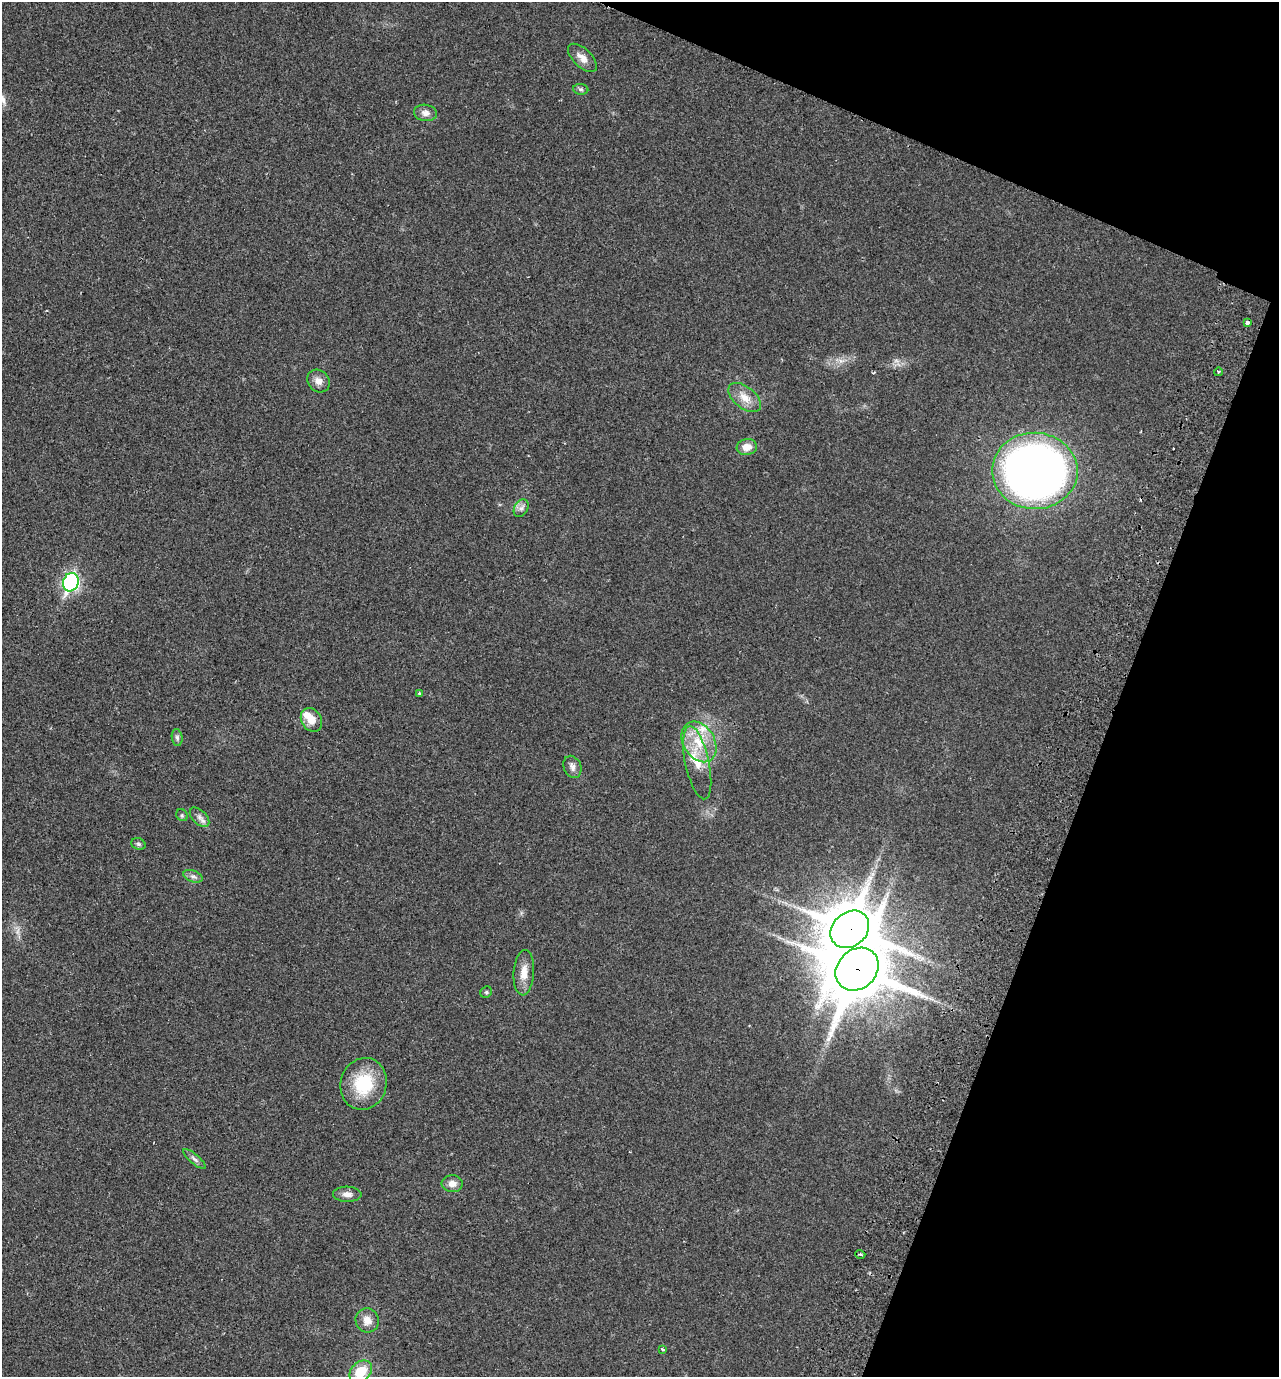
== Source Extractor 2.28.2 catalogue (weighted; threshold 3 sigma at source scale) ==
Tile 8 of 4 x 4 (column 4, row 2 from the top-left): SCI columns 4155-5431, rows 2776-4150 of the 5624 x 5552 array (HDU 1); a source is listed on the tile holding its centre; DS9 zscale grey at full resolution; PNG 1281 x 1379 px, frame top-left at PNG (2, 2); each listed source drawn as its Kron ellipse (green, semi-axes under 4 px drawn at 4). Shown black and unused: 19% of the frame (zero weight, under 2 of 3 exposures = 3% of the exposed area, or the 3 px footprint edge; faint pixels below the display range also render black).
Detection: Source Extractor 2.28.2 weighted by HDU 2 'WHT'; one run over the whole footprint, this tile lists its part. Background 0.0204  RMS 0.0053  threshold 0.024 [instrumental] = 3 sigma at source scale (4.5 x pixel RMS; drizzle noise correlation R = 1.50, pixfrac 1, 0.05/0.05 arcsec/px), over >= 5 px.
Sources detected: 37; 1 too faint to see at this stretch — neither listed nor drawn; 3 inside a brighter listed object's ellipse — not listed separately; the other 33 listed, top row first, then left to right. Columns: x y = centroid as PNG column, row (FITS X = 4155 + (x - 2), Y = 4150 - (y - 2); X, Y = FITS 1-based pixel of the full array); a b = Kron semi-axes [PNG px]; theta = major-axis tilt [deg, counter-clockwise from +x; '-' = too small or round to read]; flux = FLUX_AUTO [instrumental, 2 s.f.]
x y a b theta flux
582 58 18 9 -43 4.3
581 89 7 5 -7 1
425 113 11 8 -9 3
1247 322 4 3 - 1.6
1218 372 4 3 - 0.54
318 381 12 10 -44 3.5
745 398 19 10 -39 6.6
747 447 10 8 8 4.8
1035 471 43 38 -1 410
521 508 9 6 59 2
71 582 9 7 70 110
419 694 3 3 - 0.68
311 720 13 9 -58 5.8
177 738 8 5 -83 1.2
699 742 22 15 -58 15
697 763 37 12 -78 13
572 767 11 8 -67 2.5
182 815 6 5 - 0.8
199 817 12 7 -44 2.3
138 844 7 5 -21 1.1
193 876 10 5 -20 1.8
850 929 21 17 41 2200
857 969 23 19 44 3000
524 973 23 10 86 6.5
486 992 6 5 - 0.82
364 1084 26 23 73 24
194 1159 14 4 -41 1.8
452 1184 10 8 -3 3.8
347 1194 14 7 -2 2.9
860 1254 5 3 - 0.59
367 1320 12 11 - 4.6
662 1349 3 2 - 0.83
361 1372 13 9 45 12
Overlapping masked pixels (flux is a lower limit): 2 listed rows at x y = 850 929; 857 969
Isophote crosses this tile's border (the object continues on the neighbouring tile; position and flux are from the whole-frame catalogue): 1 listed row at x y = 361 1372